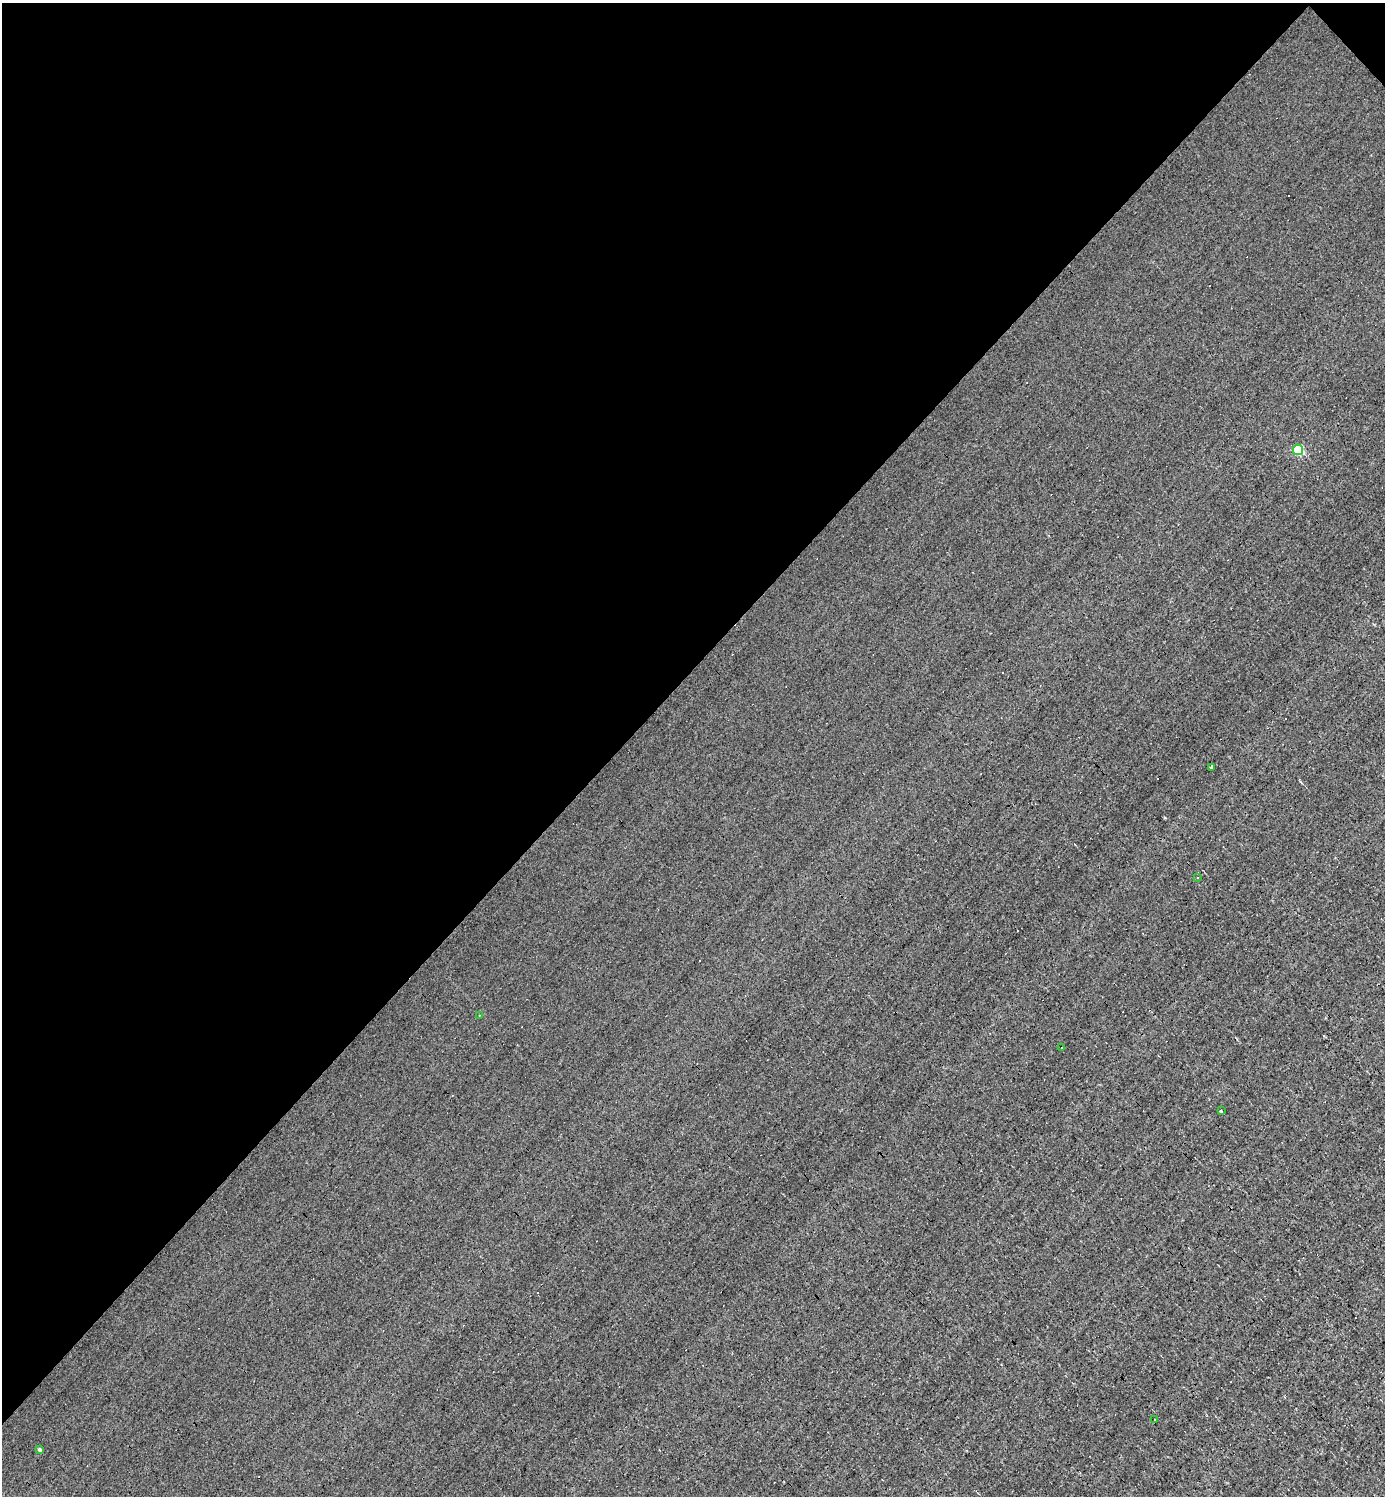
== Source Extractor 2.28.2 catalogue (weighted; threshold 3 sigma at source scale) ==
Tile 2 of 4 x 4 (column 2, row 1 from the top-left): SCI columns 1677-3059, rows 4483-5976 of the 5976 x 5976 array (HDU 1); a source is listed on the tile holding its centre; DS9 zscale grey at full resolution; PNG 1387 x 1498 px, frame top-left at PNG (2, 3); each listed source drawn as its Kron ellipse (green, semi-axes under 4 px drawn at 4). Shown black and unused: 45% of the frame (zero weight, under 3 of 4 exposures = <1% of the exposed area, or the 3 px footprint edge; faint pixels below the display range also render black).
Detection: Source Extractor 2.28.2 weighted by HDU 2 'WHT'; one run over the whole footprint, this tile lists its part. Background 0.0079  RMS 0.058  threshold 0.261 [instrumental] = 3 sigma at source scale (4.5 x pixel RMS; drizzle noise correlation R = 1.50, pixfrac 1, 0.05/0.05 arcsec/px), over >= 5 px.
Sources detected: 14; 6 cosmic-ray / hot-pixel residue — neither listed nor drawn; the other 8 listed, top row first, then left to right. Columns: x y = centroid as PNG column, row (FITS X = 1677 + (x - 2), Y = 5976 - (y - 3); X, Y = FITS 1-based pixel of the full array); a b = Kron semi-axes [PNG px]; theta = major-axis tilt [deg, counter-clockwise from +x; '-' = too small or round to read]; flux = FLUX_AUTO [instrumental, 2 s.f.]
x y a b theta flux
1298 450 5 5 - 340
1211 767 3 2 - 19
1197 877 3 3 - 11
479 1015 3 2 - 3.4
1061 1048 3 3 - 62
1221 1111 3 3 - 99
1155 1419 3 2 - 7.8
39 1450 4 4 - 8.2